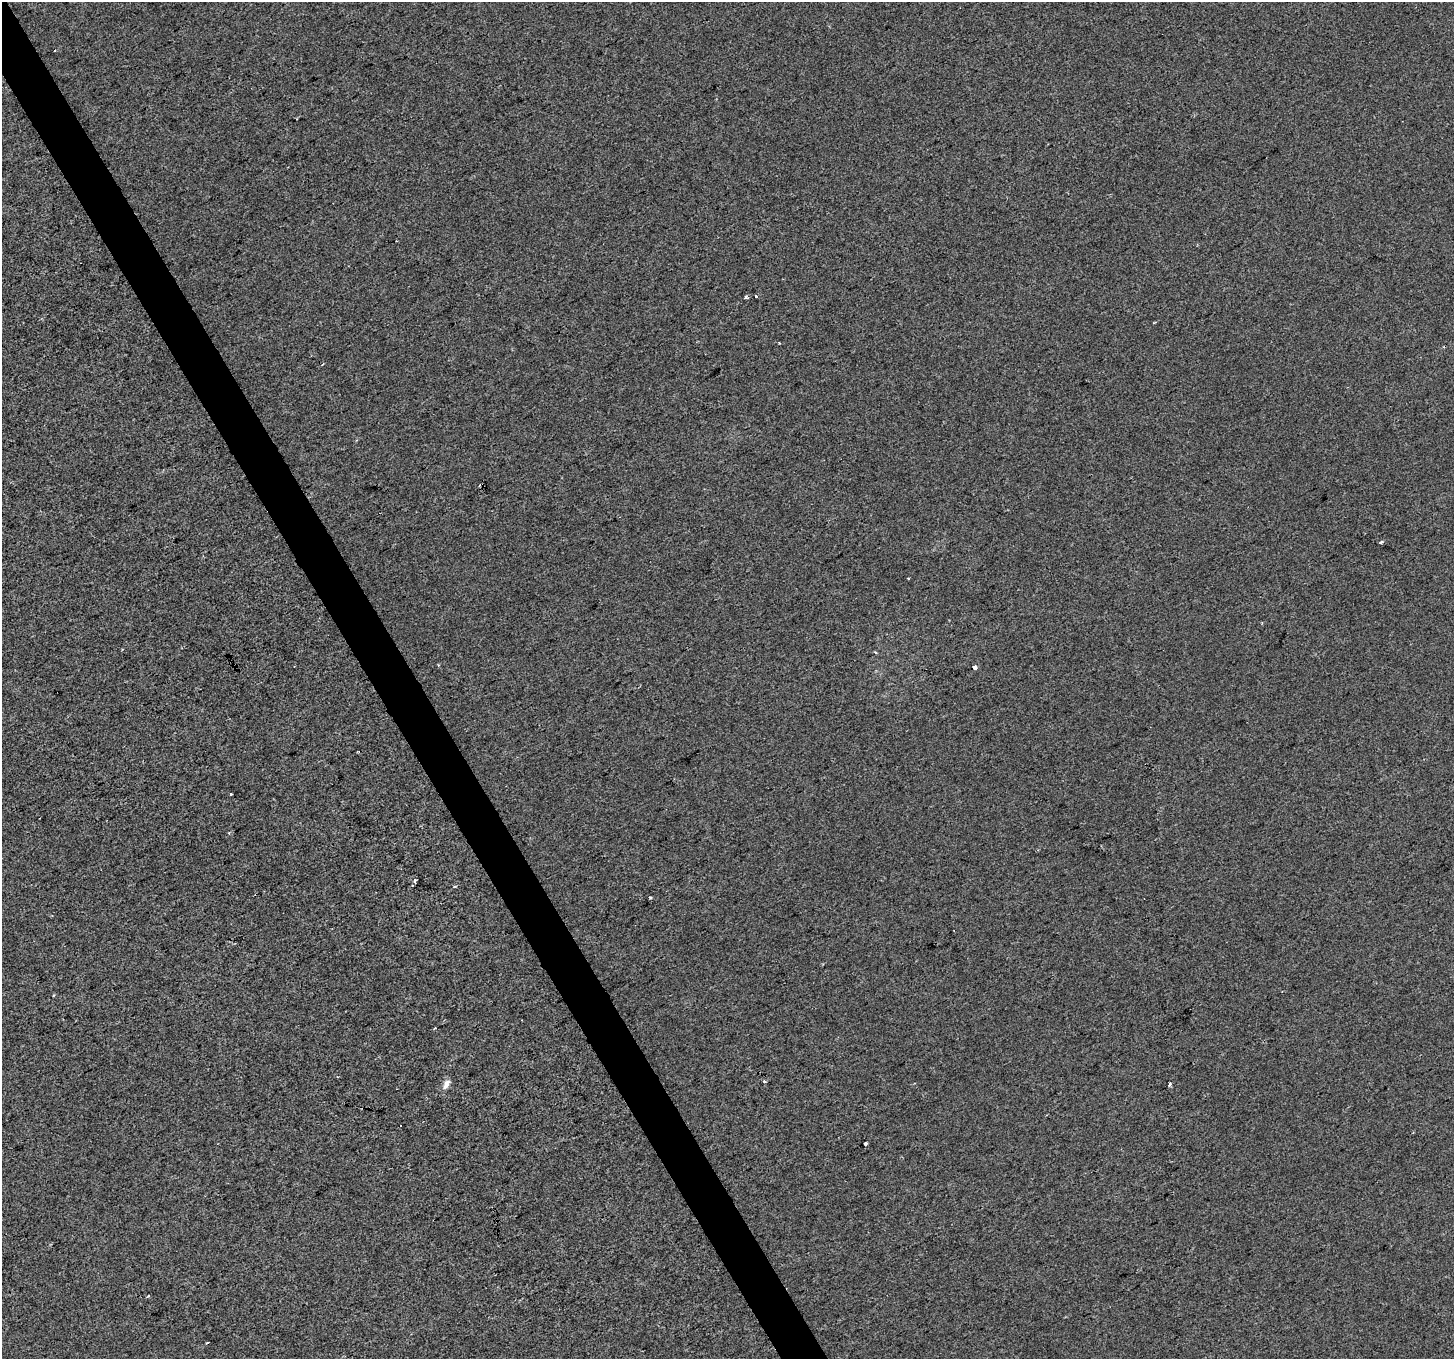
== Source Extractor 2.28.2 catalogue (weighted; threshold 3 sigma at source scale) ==
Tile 11 of 4 x 4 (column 3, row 3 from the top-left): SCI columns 2905-4356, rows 1523-2879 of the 5807 x 5697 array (HDU 1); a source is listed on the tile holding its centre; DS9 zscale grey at full resolution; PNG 1456 x 1361 px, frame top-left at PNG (2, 2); no overlay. Shown black and unused: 3% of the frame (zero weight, under 2 of 3 exposures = <1% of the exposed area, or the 3 px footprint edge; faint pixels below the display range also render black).
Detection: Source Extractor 2.28.2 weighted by HDU 2 'WHT'; one run over the whole footprint, this tile lists its part. Background -2.33e-04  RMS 0.0055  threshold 0.0249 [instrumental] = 3 sigma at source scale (4.5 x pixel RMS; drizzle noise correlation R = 1.50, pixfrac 1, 0.0396/0.0396 arcsec/px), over >= 5 px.
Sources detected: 18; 2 cosmic-ray / hot-pixel residue — not listed; the other 16 listed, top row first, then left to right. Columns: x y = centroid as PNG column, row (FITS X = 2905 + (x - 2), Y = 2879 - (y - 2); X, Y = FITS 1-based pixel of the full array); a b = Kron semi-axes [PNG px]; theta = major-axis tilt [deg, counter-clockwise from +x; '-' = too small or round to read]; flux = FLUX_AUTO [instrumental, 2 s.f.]
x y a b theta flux
756 296 3 3 - 8.1
746 297 5 3 - 0.84
779 343 3 2 - 0.67
322 364 3 2 - 1.1
1381 542 5 3 - 0.87
908 578 3 2 - 0.38
875 652 4 3 - 0.53
975 667 4 3 - 7.8
231 794 3 3 - 4
415 881 3 3 - 3.4
650 898 4 2 - 0.67
764 1081 3 3 - 0.84
446 1084 14 7 63 3
1169 1084 4 3 - 2.1
865 1144 3 3 - 3.6
148 1296 3 3 - 0.59